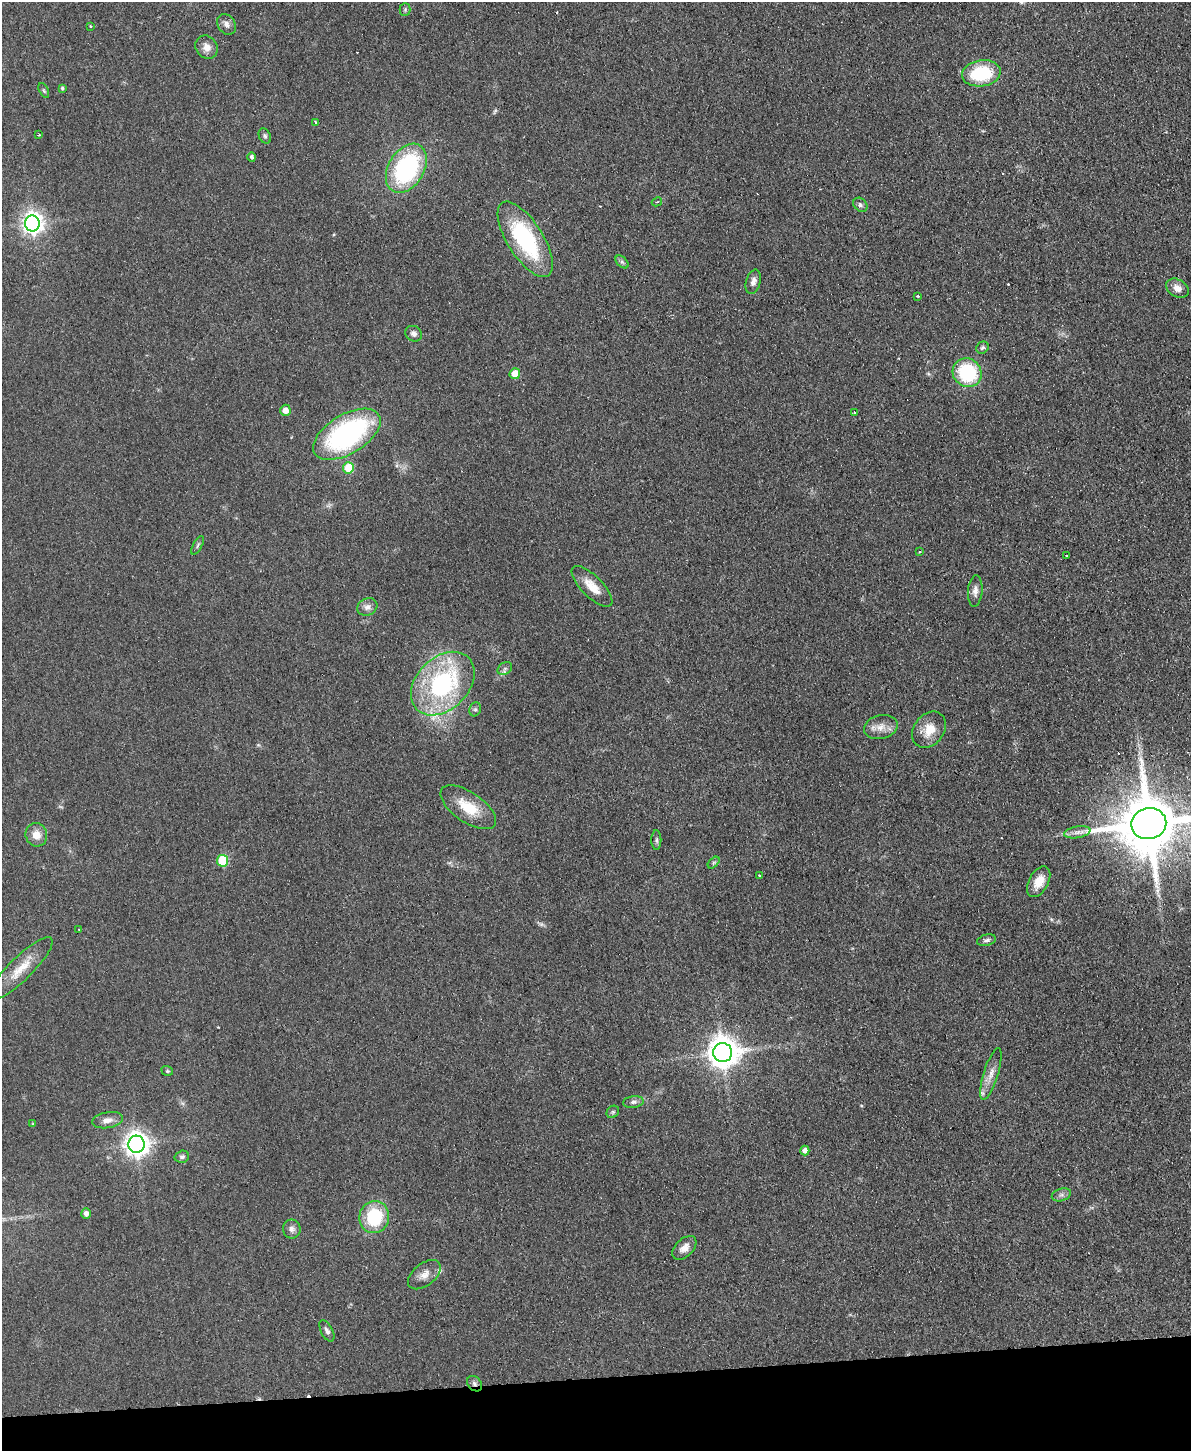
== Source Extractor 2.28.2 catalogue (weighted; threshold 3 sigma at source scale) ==
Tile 10 of 4 x 3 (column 2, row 3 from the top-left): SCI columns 1246-2434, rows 258-1706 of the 4869 x 4754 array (HDU 1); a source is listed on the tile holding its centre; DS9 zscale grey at full resolution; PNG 1193 x 1453 px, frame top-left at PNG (2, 2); each listed source drawn as its Kron ellipse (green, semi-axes under 4 px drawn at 4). Shown black and unused: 5% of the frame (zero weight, under 2 of 3 exposures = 3% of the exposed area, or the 3 px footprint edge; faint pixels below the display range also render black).
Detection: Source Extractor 2.28.2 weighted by HDU 2 'WHT'; one run over the whole footprint, this tile lists its part. Background 0.0633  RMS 0.0093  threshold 0.042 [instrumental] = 3 sigma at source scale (4.5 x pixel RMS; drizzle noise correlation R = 1.50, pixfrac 1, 0.05/0.05 arcsec/px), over >= 5 px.
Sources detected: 78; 2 too faint to see at this stretch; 5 cosmic-ray / hot-pixel residue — neither listed nor drawn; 2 inside a brighter listed object's ellipse — not listed separately; the other 69 listed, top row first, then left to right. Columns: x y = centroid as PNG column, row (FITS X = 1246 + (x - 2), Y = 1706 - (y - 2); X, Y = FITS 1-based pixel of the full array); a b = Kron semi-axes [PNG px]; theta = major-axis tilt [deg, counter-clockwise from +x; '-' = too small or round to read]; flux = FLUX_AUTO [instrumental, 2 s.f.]
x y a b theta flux
405 9 6 5 - 1.5
227 24 11 8 -55 4.6
90 26 4 3 - 0.84
207 47 12 10 -53 7.2
981 73 19 13 8 52
62 88 4 4 - 1.5
44 91 8 4 -63 1.7
315 122 3 2 - 4.1
39 135 3 3 - 1.6
265 136 8 5 -63 2.1
252 157 5 4 - 2.2
406 168 26 18 59 120
657 202 5 4 - 1
860 205 8 6 -45 2.4
32 223 8 7 - 580
525 239 43 18 -58 96
622 262 8 4 -45 2.1
753 282 12 7 73 5.1
1177 288 12 8 -30 6.8
917 296 3 3 - 0.81
414 334 9 7 -33 3.5
982 348 6 5 - 2
967 373 15 14 - 68
515 374 5 5 - 12
285 410 5 5 - 7.4
854 413 3 2 - 1.5
347 434 37 19 31 170
348 468 6 5 - 32
198 545 10 4 61 1.9
920 552 4 3 - 1
1066 555 3 2 - 0.72
592 586 27 10 -45 15
975 591 16 7 86 5.5
367 607 10 8 27 4.7
505 669 8 5 31 2.4
443 684 36 26 45 130
475 709 7 5 68 1.9
881 727 17 11 13 9.6
929 730 20 15 52 17
468 807 32 15 -34 28
1149 824 18 15 10 8500
1077 832 13 6 10 4.8
36 835 12 11 - 10
656 840 10 5 90 2.1
222 861 6 5 - 51
714 863 7 4 45 1.7
760 876 3 3 - 1.5
1039 882 16 9 61 13
79 929 3 2 - 1
986 940 10 5 13 2.7
21 969 43 11 45 21
723 1053 9 9 - 1600
167 1071 6 4 -20 1.2
991 1074 27 7 73 9.4
633 1102 10 6 6 3.2
613 1112 7 5 45 1.9
107 1120 16 8 9 6.1
33 1124 4 3 - 0.89
136 1144 8 8 - 830
805 1151 5 4 - 4.6
182 1157 7 6 - 2.4
1061 1195 10 6 18 2.9
86 1214 5 4 - 4.2
374 1217 16 15 - 51
292 1229 9 8 - 4.3
684 1248 14 8 45 7.3
424 1275 19 11 38 8.4
327 1331 12 6 -63 3.3
474 1384 8 6 -48 3.1
Overlapping masked pixels (flux is a lower limit): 1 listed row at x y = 474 1384
Isophote crosses this tile's border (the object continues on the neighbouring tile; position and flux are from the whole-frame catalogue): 1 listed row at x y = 1149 824